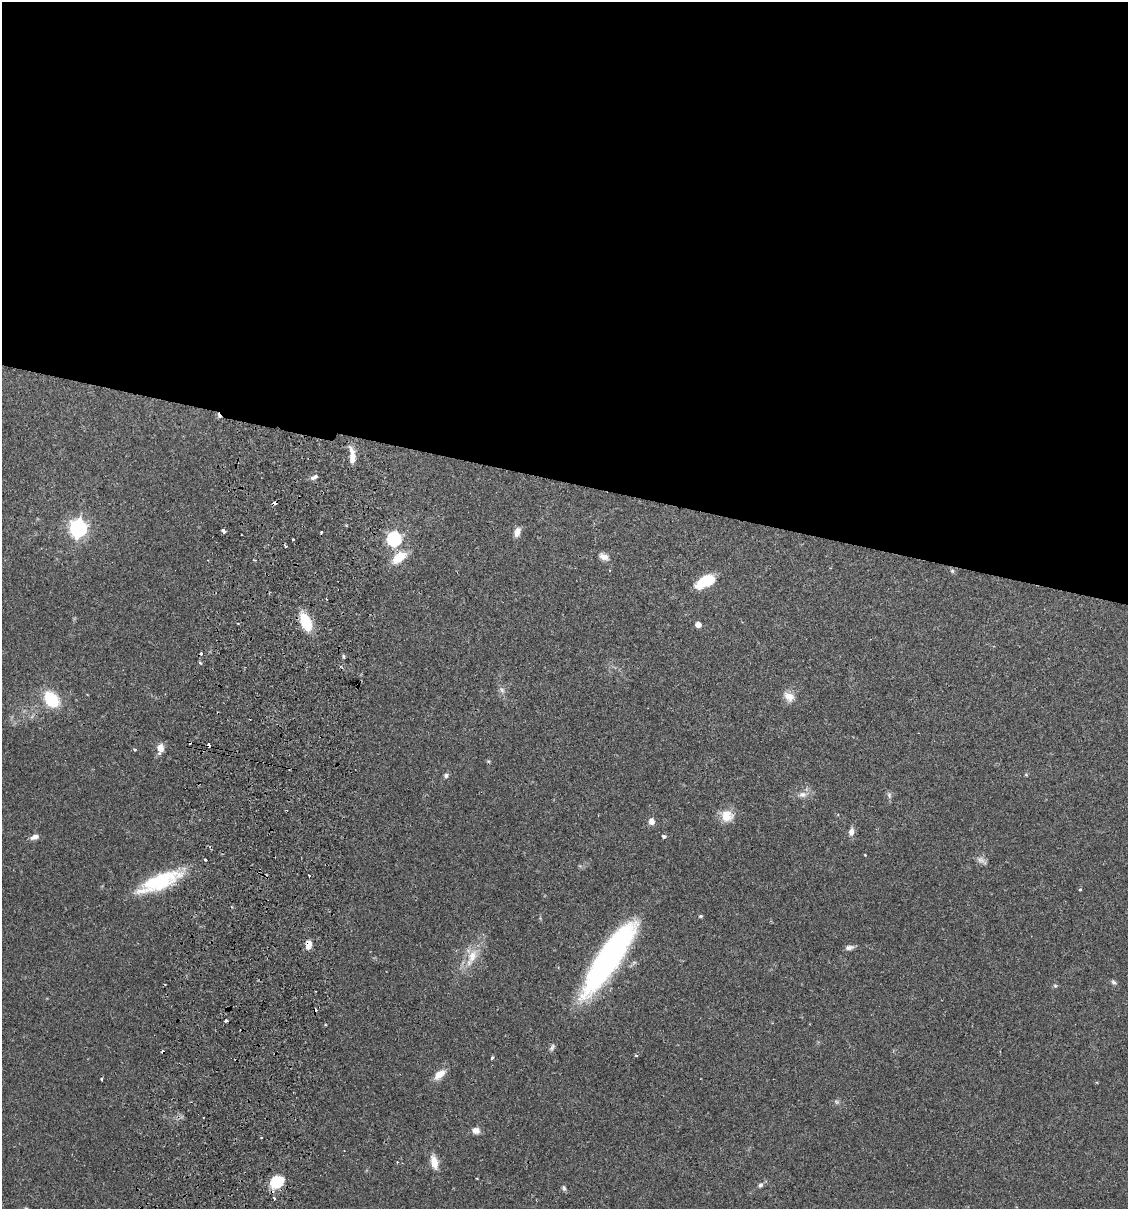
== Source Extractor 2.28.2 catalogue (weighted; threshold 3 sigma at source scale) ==
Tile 3 of 4 x 4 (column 3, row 1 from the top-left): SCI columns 2425-3550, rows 3640-4846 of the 4966 x 4858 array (HDU 1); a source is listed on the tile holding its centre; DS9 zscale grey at full resolution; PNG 1130 x 1211 px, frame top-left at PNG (2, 2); no overlay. Shown black and unused: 40% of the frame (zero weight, under 2 of 3 exposures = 3% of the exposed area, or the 3 px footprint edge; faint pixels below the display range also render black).
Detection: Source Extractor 2.28.2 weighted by HDU 2 'WHT'; one run over the whole footprint, this tile lists its part. Background 0.0646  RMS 0.005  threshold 0.0225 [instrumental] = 3 sigma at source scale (4.5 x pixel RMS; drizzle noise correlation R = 1.50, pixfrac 1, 0.05/0.05 arcsec/px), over >= 5 px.
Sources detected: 69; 8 cosmic-ray / hot-pixel residue — not listed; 1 inside a brighter listed object's ellipse — not listed separately; the other 60 listed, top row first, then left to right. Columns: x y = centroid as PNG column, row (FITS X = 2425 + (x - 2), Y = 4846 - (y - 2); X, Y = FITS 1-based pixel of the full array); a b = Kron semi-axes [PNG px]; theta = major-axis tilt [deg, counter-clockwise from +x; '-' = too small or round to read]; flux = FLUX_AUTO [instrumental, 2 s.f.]
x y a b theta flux
352 456 20 6 -84 5.2
314 477 10 5 26 1.7
275 503 4 3 - 3.6
78 528 7 7 - 190
223 531 4 3 - 4.5
321 532 3 3 - 0.64
517 532 11 7 70 3.5
394 539 6 6 - 98
293 540 3 2 - 1.1
286 546 3 3 - 1.3
604 557 13 8 -27 3
399 558 21 12 36 10
952 571 6 5 - 0.84
705 582 20 10 26 16
306 622 22 12 -68 13
698 624 5 4 - 3.3
343 656 5 3 - 0.65
200 663 4 3 - 0.84
502 690 9 6 -46 1.6
789 697 15 11 -40 4.6
51 699 15 11 -51 23
209 745 4 3 - 2.5
160 748 9 8 - 3.9
135 750 4 3 - 0.68
446 775 6 6 - 1.2
1026 775 6 4 -1 0.52
802 795 12 8 2 3
889 795 10 5 -77 1.3
727 816 16 15 - 7.4
651 821 7 6 - 3.1
851 832 10 6 82 2.8
664 836 5 4 - 1
34 837 11 6 17 2.3
865 855 3 2 - 0.39
205 859 3 3 - 1.2
981 860 15 7 -34 2.3
309 875 3 2 - 0.7
159 882 41 14 24 40
1080 889 3 3 - 1
701 916 5 4 - 0.66
308 945 10 7 85 3.9
849 948 10 6 11 1.9
472 957 31 12 66 11
609 958 77 19 56 140
1113 982 7 5 -48 1.1
1055 986 5 5 - 0.75
226 1021 4 2 - 0.95
552 1047 11 5 61 1.3
636 1055 5 3 - 0.5
492 1058 5 4 - 0.65
439 1074 16 9 40 5.5
837 1102 6 4 -70 0.79
204 1117 3 2 - 0.44
476 1130 9 7 -5 2.9
261 1137 2 2 - 0.51
434 1162 16 8 -77 5.6
276 1182 14 12 27 13
760 1185 7 6 - 1.3
564 1188 8 5 -79 1
274 1198 4 2 - 0.62
Overlapping masked pixels (flux is a lower limit): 3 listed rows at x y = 275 503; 209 745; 308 945